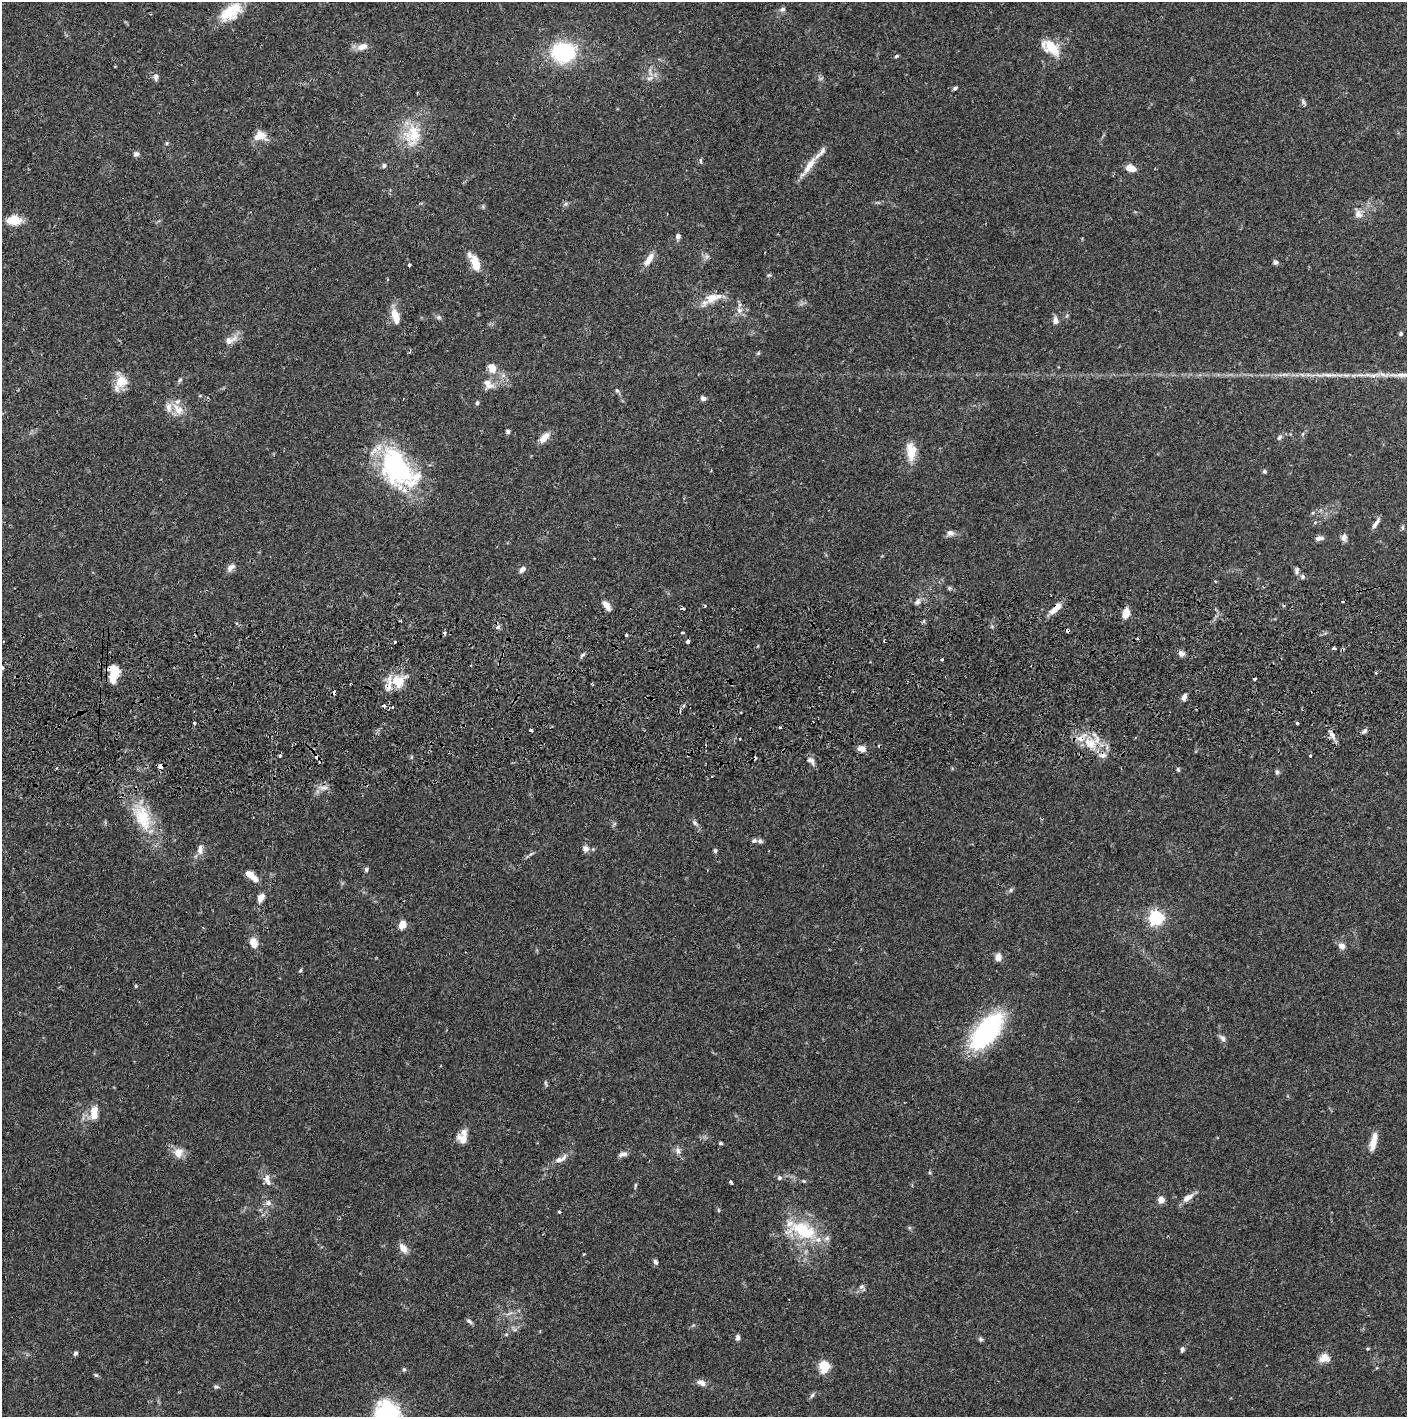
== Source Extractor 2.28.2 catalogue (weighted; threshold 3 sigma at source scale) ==
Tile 5 of 3 x 3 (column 2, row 2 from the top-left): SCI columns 1410-2814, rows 1471-2885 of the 4226 x 4357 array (HDU 1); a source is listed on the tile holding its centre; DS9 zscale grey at full resolution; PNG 1409 x 1419 px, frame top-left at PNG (2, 2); no overlay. Shown black and unused: <1% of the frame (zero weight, under 2 of 3 exposures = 3% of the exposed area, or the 3 px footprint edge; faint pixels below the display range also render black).
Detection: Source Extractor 2.28.2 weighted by HDU 2 'WHT'; one run over the whole footprint, this tile lists its part. Background 0.0679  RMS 0.0048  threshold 0.0218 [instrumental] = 3 sigma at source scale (4.5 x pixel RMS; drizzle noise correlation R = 1.50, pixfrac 1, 0.05/0.05 arcsec/px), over >= 5 px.
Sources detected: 193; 3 inside a brighter object's white glare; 19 cosmic-ray / hot-pixel residue — not listed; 11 inside a brighter listed object's ellipse — not listed separately; the other 160 listed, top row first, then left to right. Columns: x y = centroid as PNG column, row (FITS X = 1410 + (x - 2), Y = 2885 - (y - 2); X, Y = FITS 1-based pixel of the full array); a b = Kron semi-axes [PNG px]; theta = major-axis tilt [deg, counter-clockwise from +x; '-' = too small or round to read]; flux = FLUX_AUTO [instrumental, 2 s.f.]
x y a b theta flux
783 9 7 6 - 1.3
231 12 27 15 36 16
362 47 13 8 19 4
1051 47 20 11 -38 13
563 52 20 17 0 46
896 56 5 4 - 0.63
115 66 3 2 - 0.42
156 77 10 6 88 1.5
650 78 10 5 26 1.8
821 78 7 4 19 0.81
955 88 6 4 37 0.91
417 93 3 2 - 0.39
1303 102 9 5 -54 1.1
412 135 32 23 74 18
260 136 16 12 4 5.6
167 143 6 4 72 0.57
136 154 7 6 - 1.4
701 161 8 3 -85 0.68
809 165 28 8 57 7.1
384 166 6 6 - 1.1
1131 168 9 6 -18 6.1
566 204 7 5 45 0.99
1358 214 11 10 - 3
13 220 18 11 4 7.1
678 236 8 6 83 1.5
707 256 7 4 18 1
649 259 19 7 57 4.7
1276 262 7 5 -3 1.3
476 263 20 10 -72 7.6
409 265 3 3 - 2.3
769 275 5 4 - 0.66
712 298 30 10 25 7.9
739 310 9 8 - 2.6
394 313 12 9 -59 5.4
439 317 7 5 -20 1.1
1055 320 9 7 -82 2.3
1401 334 5 5 - 0.75
229 341 13 10 18 3.3
410 351 4 3 - 0.77
758 353 6 4 46 0.58
492 368 10 8 -62 5.5
1329 375 31 6 -1 5.5
1373 375 12 4 -9 2.1
1383 375 7 5 -3 1.7
180 380 7 4 61 0.86
121 381 17 15 32 7.6
487 382 17 11 -89 4.8
617 391 6 5 - 0.86
703 398 6 5 - 1.7
477 403 6 4 73 0.82
178 409 19 11 -48 6.7
508 431 5 5 - 0.94
1279 437 8 5 51 1.2
544 438 14 7 44 5
911 451 22 11 -86 8.6
373 452 17 6 58 3.5
397 468 39 24 89 41
1264 471 5 5 - 0.82
1375 524 13 4 55 2.6
950 533 9 8 - 2
1344 537 8 6 86 2.2
1319 538 9 5 7 2.1
231 567 12 7 38 2.4
522 569 9 6 45 1.9
1297 570 9 6 79 1.3
1302 577 6 6 - 1
949 588 6 5 - 0.76
917 602 7 6 - 1.7
606 605 13 6 -55 3
1057 607 17 8 39 4.4
1126 613 9 6 74 7.6
401 621 2 2 - 0.54
498 627 7 5 24 1.2
683 633 3 3 - 1.8
626 635 3 3 - 2.7
688 641 4 3 - 4.5
395 642 3 3 - 1.5
1181 653 7 6 - 2.2
582 655 8 4 36 0.95
942 659 3 3 - 1.3
2 668 3 3 - 1.5
115 671 11 9 -56 11
1376 673 3 3 - 0.87
398 681 17 14 -55 11
350 684 3 2 - 0.5
1184 697 7 5 77 2.2
392 707 3 3 - 1
194 723 3 3 - 0.99
1297 723 3 3 - 1.3
780 727 3 2 - 0.87
1364 731 7 5 46 1.3
1332 735 12 5 -68 2.4
740 739 3 3 - 1.6
1090 743 19 13 -35 11
862 749 11 7 -10 2.7
280 756 3 3 - 1.5
1310 756 3 3 - 1.5
811 761 12 6 -33 2.1
160 766 5 4 - 3.6
1178 770 6 4 -64 0.74
1277 772 7 5 74 1
324 788 12 4 0 2.1
142 817 42 21 -66 22
695 823 8 6 -45 1.3
614 824 6 4 46 0.74
754 841 7 6 - 1.1
585 848 9 8 - 2
200 850 13 7 84 2.8
715 851 6 5 - 0.84
366 869 6 5 - 0.88
251 875 13 6 -39 7.2
1011 890 7 5 48 0.92
261 898 9 6 61 3.7
1156 918 6 6 - 120
403 924 7 6 - 5.7
253 943 11 8 -75 4.8
1342 946 9 7 -46 2.7
998 957 9 8 - 2.7
300 970 6 4 69 0.61
136 986 4 4 - 0.49
987 1031 34 16 50 78
1222 1038 10 6 -47 1.7
545 1083 8 3 -71 0.71
94 1110 8 7 - 5.1
463 1139 15 10 -40 4.2
1373 1141 22 7 77 5.4
721 1143 5 4 - 0.63
678 1151 10 7 -71 1.9
178 1153 13 11 77 4.8
623 1154 12 6 15 2.1
559 1160 9 7 17 2
779 1178 7 6 - 1.1
267 1180 17 8 -74 3.6
731 1182 4 3 - 1.2
635 1185 7 3 81 0.67
1188 1198 16 7 35 3.6
1161 1200 5 4 - 8.4
268 1203 8 7 - 1.9
718 1210 6 4 -89 0.57
559 1212 4 3 - 0.62
803 1230 41 23 -25 27
403 1248 12 7 -56 3.8
655 1262 6 5 - 1.4
861 1287 7 5 18 1.2
509 1313 13 2 17 1.2
469 1321 8 5 -36 1.1
506 1334 6 3 -18 0.55
738 1337 7 5 -89 1.3
981 1339 7 5 -28 0.94
1182 1349 7 5 74 1.2
1368 1349 5 3 - 0.5
75 1353 5 4 - 1.1
1324 1358 13 11 10 4.3
824 1366 9 9 - 12
404 1369 6 5 - 0.74
96 1375 6 5 - 0.76
701 1383 12 7 -21 2.7
216 1387 7 4 -2 0.82
812 1395 8 5 53 1.1
387 1416 28 22 -76 56
Overlapping masked pixels (flux is a lower limit): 4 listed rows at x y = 1057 607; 115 671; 1090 743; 160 766
Isophote crosses this tile's border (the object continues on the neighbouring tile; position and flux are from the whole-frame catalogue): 3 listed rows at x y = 231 12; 2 668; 387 1416